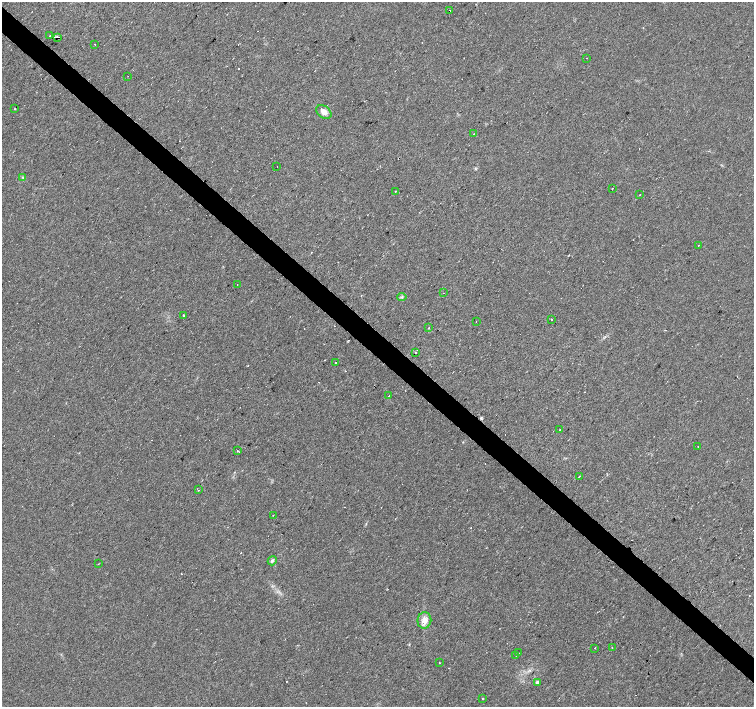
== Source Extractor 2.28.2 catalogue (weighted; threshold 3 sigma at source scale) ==
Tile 11 of 4 x 4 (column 3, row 3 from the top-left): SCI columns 3012-4515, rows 1637-3045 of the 6019 x 6023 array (HDU 1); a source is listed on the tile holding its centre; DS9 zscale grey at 2 x 2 block average (1 PNG px = mean of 2 x 2 image px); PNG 756 x 709 px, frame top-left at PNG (2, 2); each listed source drawn as its Kron ellipse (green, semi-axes under 4 px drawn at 4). Shown black and unused: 4% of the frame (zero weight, under 2 of 3 exposures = <1% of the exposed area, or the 3 px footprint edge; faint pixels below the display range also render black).
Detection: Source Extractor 2.28.2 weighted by HDU 2 'WHT'; one run over the whole footprint, this tile lists its part. Background 0.0279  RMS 0.0059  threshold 0.0267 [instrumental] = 3 sigma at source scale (4.5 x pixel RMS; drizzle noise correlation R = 1.50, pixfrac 1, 0.0396/0.0396 arcsec/px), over >= 5 px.
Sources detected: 66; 25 cosmic-ray / hot-pixel residue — neither listed nor drawn; the other 41 listed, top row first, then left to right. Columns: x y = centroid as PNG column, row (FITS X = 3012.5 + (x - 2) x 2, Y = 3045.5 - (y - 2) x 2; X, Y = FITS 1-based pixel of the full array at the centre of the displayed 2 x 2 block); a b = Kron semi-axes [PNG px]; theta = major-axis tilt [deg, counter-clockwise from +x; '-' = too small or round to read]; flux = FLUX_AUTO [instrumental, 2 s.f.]
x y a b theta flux
450 10 2 2 - 7.9
50 36 2 2 - 11
57 37 3 2 - 8.6
95 44 2 2 - 1.7
586 58 2 2 - 0.51
128 76 2 2 - 0.42
15 109 2 2 - 1.1
324 112 8 6 -39 8.3
474 134 2 2 - 2.9
277 166 2 2 - 1.6
23 178 4 3 - 1.6
613 188 2 2 - 3.7
395 192 2 2 - 1.8
640 195 3 2 - 0.68
698 245 2 2 - 1.7
237 284 2 2 - 0.41
443 293 2 2 - 0.62
402 297 4 2 - 1.3
183 316 2 2 - 5.1
551 319 2 2 - 2.9
476 321 2 2 - 0.93
428 328 2 2 - 1.3
416 352 2 2 - 2
335 363 2 2 - 11
389 395 2 2 - 2.8
560 430 2 2 - 3.1
698 446 2 2 - 0.37
238 451 2 2 - 2.2
579 477 2 2 - 19
198 490 2 2 - 0.77
273 515 2 2 - 0.51
272 561 5 4 - 2.8
98 564 2 2 - 0.61
424 620 8 7 - 11
612 647 2 2 - 3.7
595 648 2 2 - 0.53
518 653 2 2 - 0.9
516 655 2 2 - 0.38
439 663 2 2 - 3
537 682 3 3 - 3.7
483 699 2 2 - 1.1
Overlapping masked pixels (flux is a lower limit): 2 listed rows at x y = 50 36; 57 37
Diffuse or blended objects may show on this block-average render without a row.